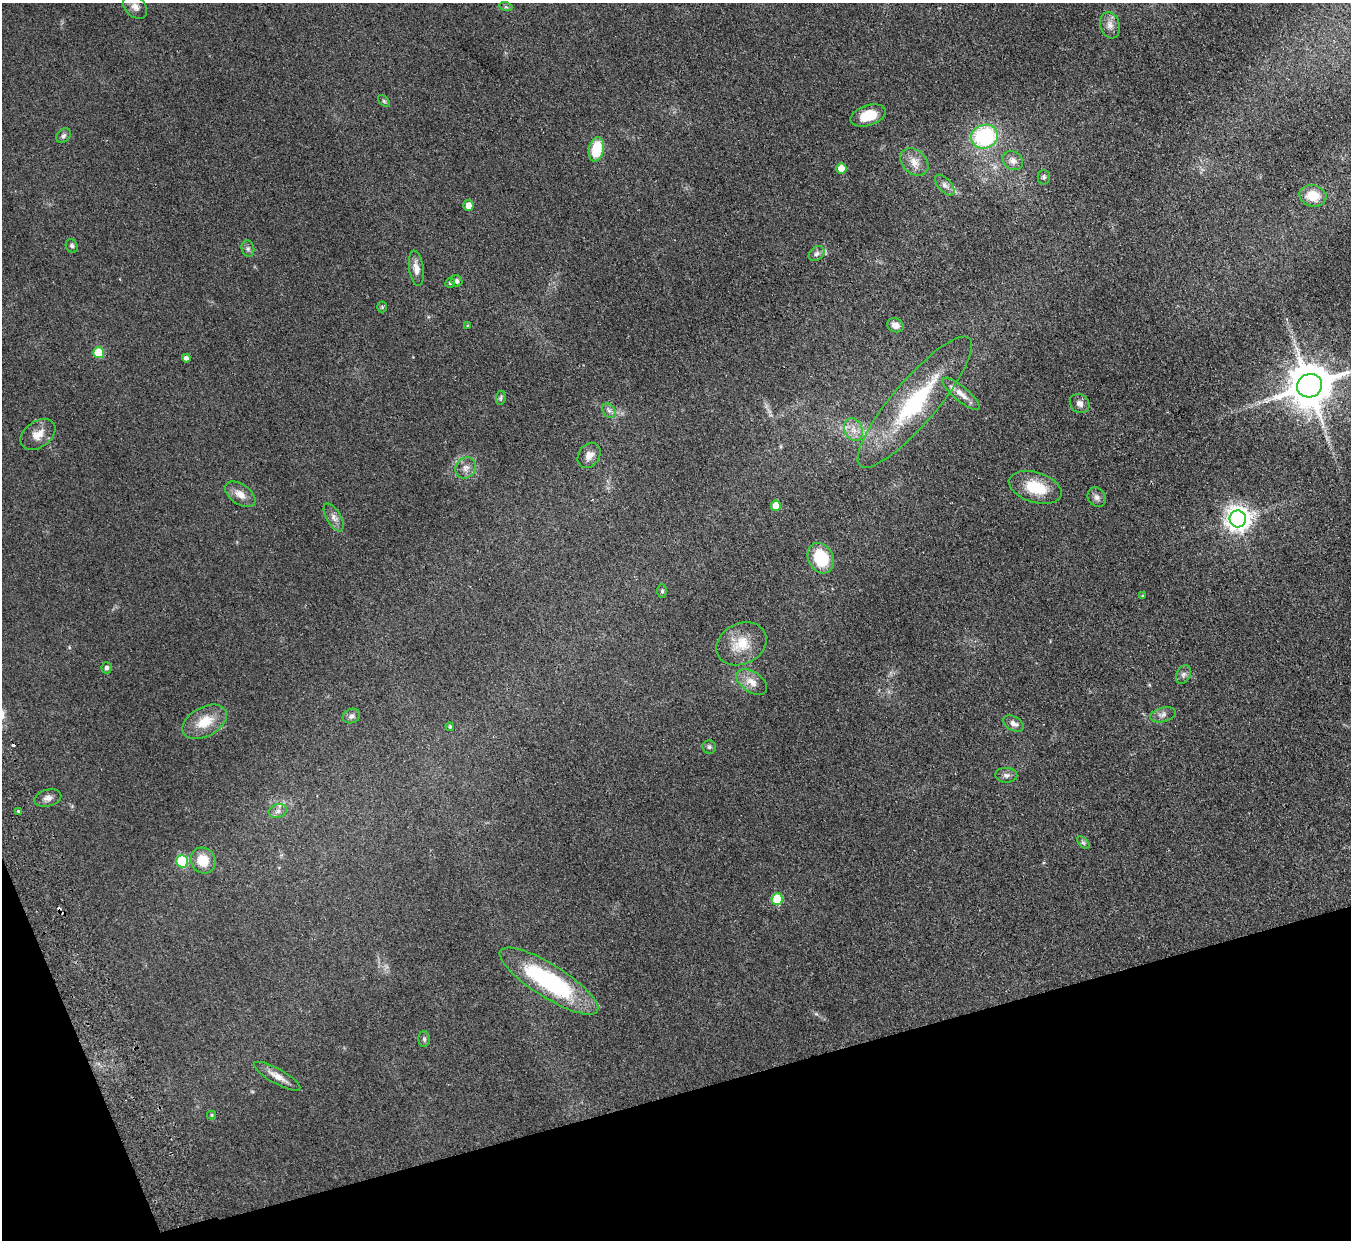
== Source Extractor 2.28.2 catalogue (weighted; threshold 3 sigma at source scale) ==
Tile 14 of 4 x 4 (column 2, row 4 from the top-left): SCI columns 1404-2752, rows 299-1536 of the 5506 x 5424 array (HDU 1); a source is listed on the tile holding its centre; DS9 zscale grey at full resolution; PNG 1353 x 1242 px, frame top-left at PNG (2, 3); each listed source drawn as its Kron ellipse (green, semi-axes under 4 px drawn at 4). Shown black and unused: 14% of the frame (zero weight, under 2 of 3 exposures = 3% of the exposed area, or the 3 px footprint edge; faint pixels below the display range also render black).
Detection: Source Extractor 2.28.2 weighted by HDU 2 'WHT'; one run over the whole footprint, this tile lists its part. Background 0.0678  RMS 0.0077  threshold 0.0345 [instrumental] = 3 sigma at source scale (4.5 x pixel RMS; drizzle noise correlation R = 1.50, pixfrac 1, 0.05/0.05 arcsec/px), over >= 5 px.
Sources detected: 70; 3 cosmic-ray / hot-pixel residue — neither listed nor drawn; the other 67 listed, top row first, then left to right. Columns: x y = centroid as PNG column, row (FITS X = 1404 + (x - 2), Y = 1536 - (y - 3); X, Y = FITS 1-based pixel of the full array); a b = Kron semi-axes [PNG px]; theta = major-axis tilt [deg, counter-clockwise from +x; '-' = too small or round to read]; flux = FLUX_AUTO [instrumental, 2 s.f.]
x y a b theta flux
135 7 14 9 -47 4.8
506 7 6 4 -17 1.1
1110 25 13 9 -73 5
384 101 7 4 -45 1.1
868 115 18 10 18 15
63 136 8 6 45 1.9
984 137 14 12 17 67
596 149 12 7 78 24
1013 161 11 9 -36 4.7
914 162 16 11 -42 8.5
841 168 5 5 - 9.9
1044 177 7 6 - 1.8
945 185 12 6 -49 3.6
1313 196 13 10 -14 16
468 206 5 5 - 6.2
72 246 7 5 -63 1.8
248 249 8 6 -76 2
817 254 9 6 43 2.4
416 268 18 7 -82 5.8
457 281 6 5 - 2.5
450 283 5 4 - 1.4
382 307 5 5 - 0.99
895 325 8 7 - 4.8
468 326 4 4 - 0.72
99 353 5 5 - 29
186 358 4 4 - 3
1309 386 12 11 - 3400
961 394 24 7 -40 6.8
501 398 7 5 82 1.3
915 402 84 22 50 78
1080 403 10 9 - 3.7
609 411 8 6 -54 2.3
853 430 12 9 -66 6.1
38 434 19 13 36 7.9
589 455 13 10 55 5.7
466 468 11 10 - 4.5
1035 487 27 15 -17 24
240 494 17 10 -35 6.8
1097 497 10 8 -57 2.9
776 506 5 5 - 10
334 517 15 7 -59 4.3
1238 519 8 8 - 640
821 558 16 12 -65 30
662 591 6 5 - 1.3
1143 596 4 3 - 0.74
741 644 26 20 27 17
107 668 5 5 - 2.1
1183 674 10 7 66 2.6
752 682 17 10 -34 7.2
1163 715 13 7 14 3.3
351 716 9 7 22 2.5
205 722 24 14 28 16
1014 724 11 7 -29 3.4
450 727 4 4 - 1.2
709 747 7 6 - 1.7
1006 775 11 7 -3 2.7
48 798 14 8 13 4.1
18 811 3 3 - 2.2
278 811 9 6 17 2.9
1083 843 8 4 -45 1.4
182 861 6 5 - 54
203 861 13 12 - 15
777 899 6 5 - 30
549 981 57 16 -32 92
424 1039 8 5 -89 1.4
277 1076 26 7 -29 7.1
212 1115 4 4 - 0.9
Isophote crosses this tile's border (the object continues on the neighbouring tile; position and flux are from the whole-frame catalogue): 1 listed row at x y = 1309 386